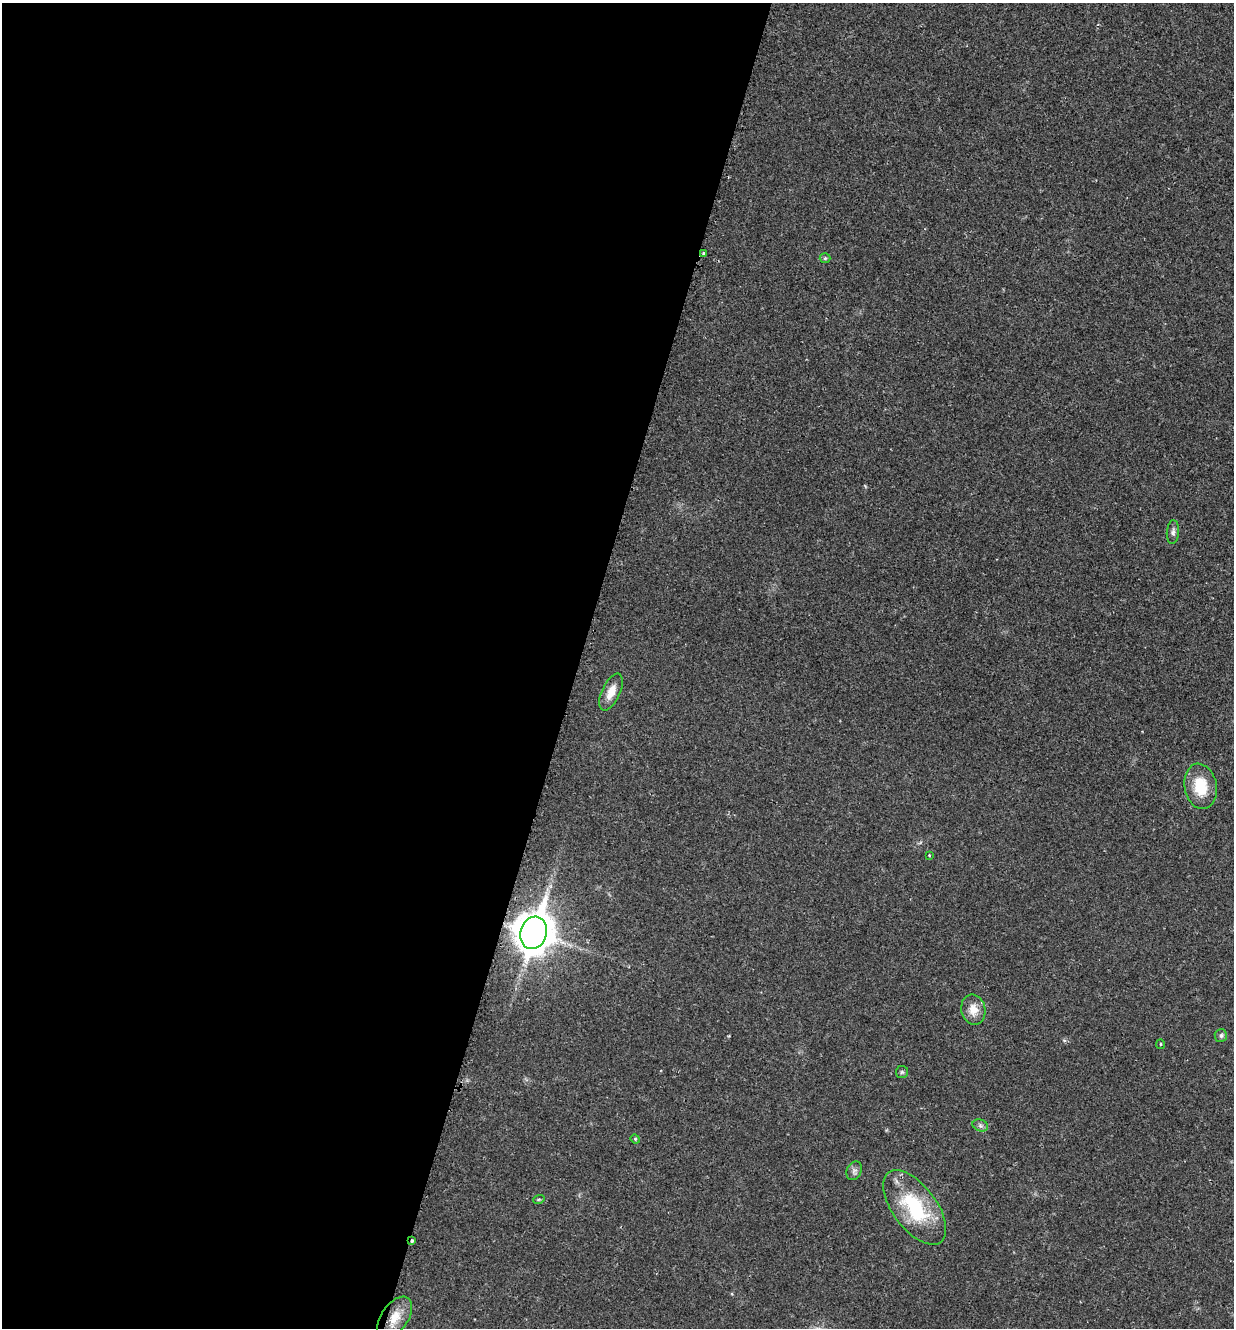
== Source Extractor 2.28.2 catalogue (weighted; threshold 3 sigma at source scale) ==
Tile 5 of 4 x 4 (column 1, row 2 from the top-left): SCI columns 143-1374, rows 2665-3990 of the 5340 x 5326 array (HDU 1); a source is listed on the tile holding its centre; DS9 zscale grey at full resolution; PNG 1236 x 1330 px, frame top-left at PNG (2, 3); each listed source drawn as its Kron ellipse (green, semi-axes under 4 px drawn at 4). Shown black and unused: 47% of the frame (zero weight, under 2 of 3 exposures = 2% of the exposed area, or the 3 px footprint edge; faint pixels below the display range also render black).
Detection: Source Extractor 2.28.2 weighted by HDU 2 'WHT'; one run over the whole footprint, this tile lists its part. Background 0.0392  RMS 0.0041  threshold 0.0185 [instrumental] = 3 sigma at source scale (4.5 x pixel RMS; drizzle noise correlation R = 1.50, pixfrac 1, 0.05/0.05 arcsec/px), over >= 5 px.
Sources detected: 18; all 18 listed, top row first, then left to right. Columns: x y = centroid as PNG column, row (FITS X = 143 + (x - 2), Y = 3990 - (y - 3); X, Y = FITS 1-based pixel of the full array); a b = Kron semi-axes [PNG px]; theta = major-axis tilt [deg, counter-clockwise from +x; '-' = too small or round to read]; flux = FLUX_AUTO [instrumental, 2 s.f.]
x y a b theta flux
703 253 3 3 - 1.3
825 258 5 5 - 0.61
1173 532 12 6 86 1.5
611 692 20 9 65 5.1
1201 786 23 16 -80 12
929 855 3 3 - 0.43
533 933 16 13 72 900
973 1010 15 12 -78 5.2
1221 1035 6 6 - 0.93
1161 1044 5 3 - 0.5
902 1072 6 6 - 0.77
980 1125 8 5 -19 1.2
635 1139 5 4 - 0.47
854 1171 10 7 64 1.5
539 1199 6 3 18 0.46
915 1207 43 22 -53 31
412 1241 3 3 - 1.1
395 1317 23 13 55 7.5
Overlapping masked pixels (flux is a lower limit): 3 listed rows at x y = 703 253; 533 933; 412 1241